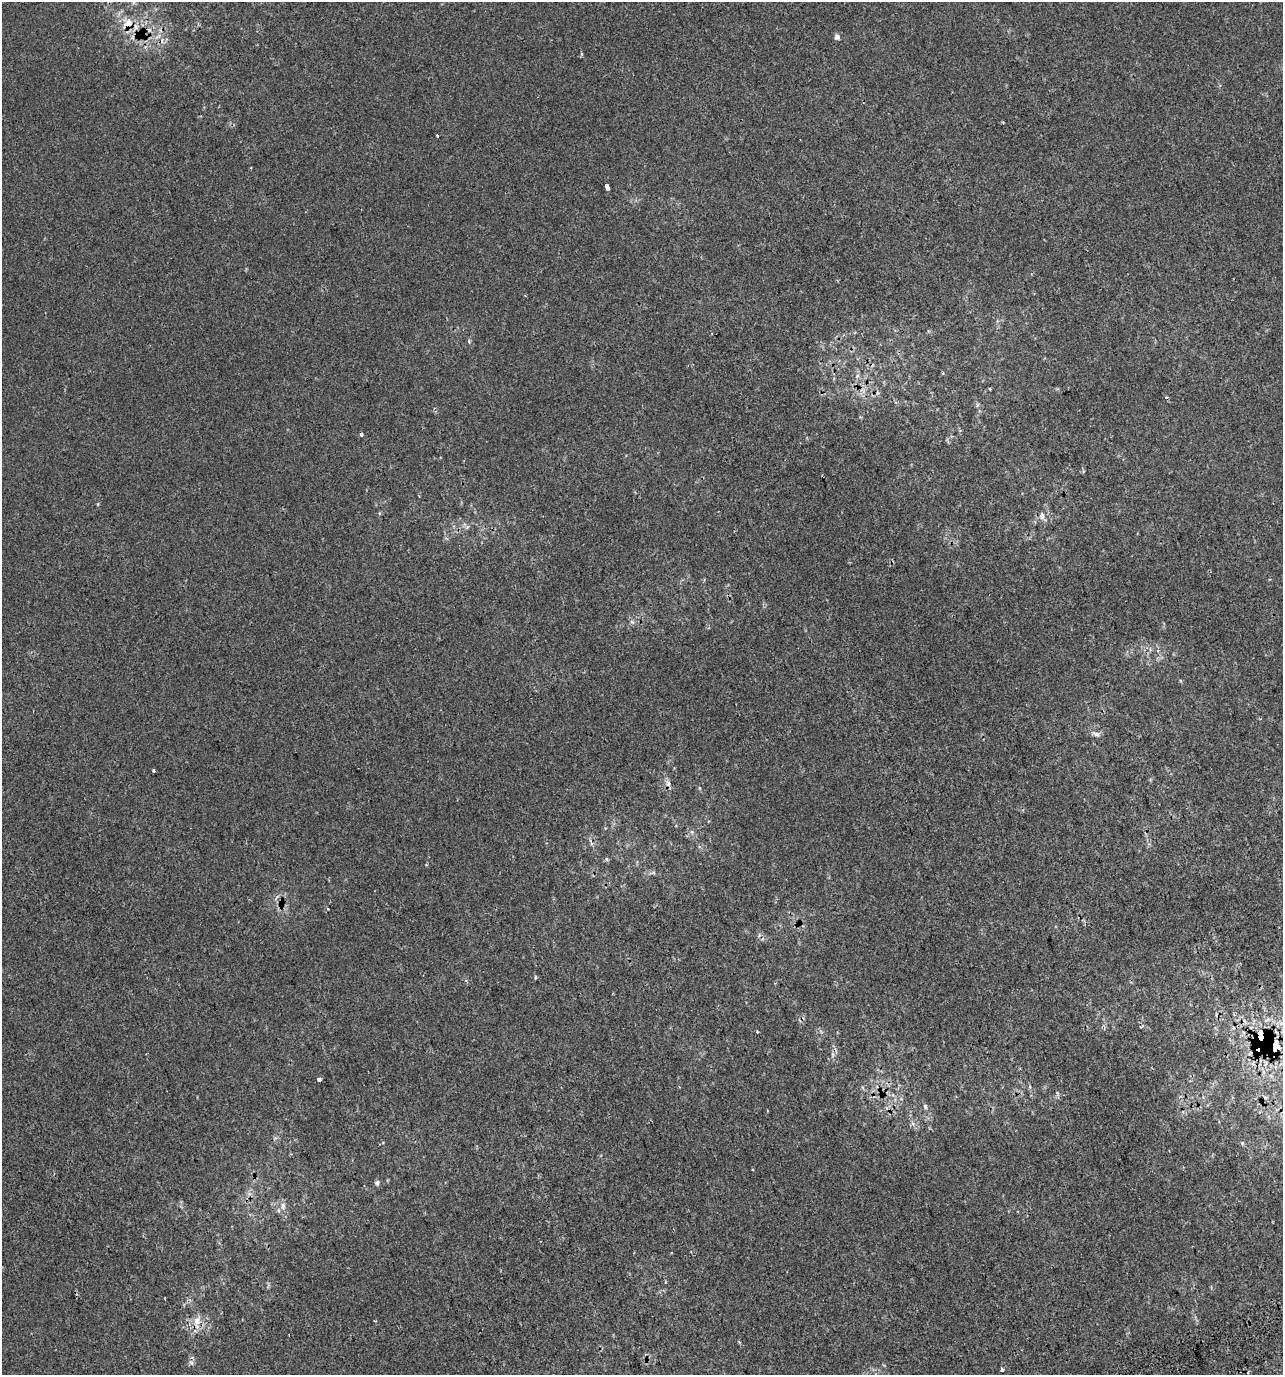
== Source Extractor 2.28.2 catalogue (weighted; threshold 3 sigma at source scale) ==
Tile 6 of 4 x 4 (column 2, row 2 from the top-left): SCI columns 1426-2706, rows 2786-4158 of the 5358 x 5574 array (HDU 1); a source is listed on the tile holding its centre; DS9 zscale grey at full resolution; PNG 1285 x 1377 px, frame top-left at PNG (2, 2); no overlay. Shown black and unused: <1% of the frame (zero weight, under 2 of 3 exposures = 2% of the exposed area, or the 3 px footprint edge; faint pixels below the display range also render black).
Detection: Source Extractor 2.28.2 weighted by HDU 2 'WHT'; one run over the whole footprint, this tile lists its part. Background 4.20e-05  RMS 0.0036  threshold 0.0162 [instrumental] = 3 sigma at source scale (4.5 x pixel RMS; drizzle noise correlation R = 1.50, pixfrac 1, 0.0396/0.0396 arcsec/px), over >= 5 px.
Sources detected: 36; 4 cosmic-ray / hot-pixel residue — not listed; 1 inside a brighter listed object's ellipse — not listed separately; the other 31 listed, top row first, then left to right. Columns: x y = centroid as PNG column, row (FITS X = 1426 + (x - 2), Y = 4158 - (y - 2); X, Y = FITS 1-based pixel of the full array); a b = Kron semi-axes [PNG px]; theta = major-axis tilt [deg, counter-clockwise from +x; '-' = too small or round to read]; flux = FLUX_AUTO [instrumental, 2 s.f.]
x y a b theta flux
127 23 18 13 44 5.6
149 30 6 4 72 0.68
158 36 12 4 36 1.4
837 37 7 6 - 1
437 135 3 3 - 1
607 187 6 3 -66 3.8
857 376 6 4 47 0.72
990 389 3 3 - 0.46
977 405 6 4 71 0.49
361 434 4 3 - 0.87
1042 516 11 7 -86 1.6
467 527 7 4 18 0.61
632 622 7 4 -44 0.79
1096 734 12 5 -14 1.4
153 770 3 3 - 1.6
668 784 9 5 74 1.2
692 832 6 4 -89 0.59
591 843 12 3 -64 0.85
606 859 6 4 -88 0.47
426 865 4 3 - 0.37
466 981 5 3 - 0.41
758 1032 3 2 - 0.53
1261 1036 11 3 -82 6.2
1275 1046 12 7 80 4.3
319 1079 4 3 - 4.1
925 1106 7 5 -76 0.73
377 1183 7 6 - 0.85
283 1206 10 7 83 1.8
197 1321 19 9 72 4.2
192 1363 7 4 -32 0.78
1001 1369 4 3 - 2.4
Overlapping masked pixels (flux is a lower limit): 3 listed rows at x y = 127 23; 1261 1036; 1275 1046
Unlisted compact peaks at least as high as the median listed source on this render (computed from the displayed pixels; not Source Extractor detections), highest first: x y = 535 977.